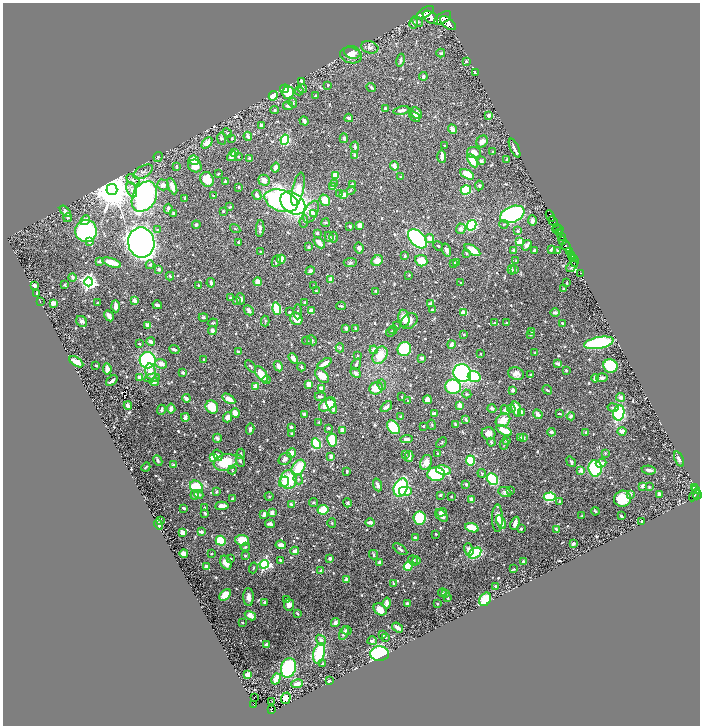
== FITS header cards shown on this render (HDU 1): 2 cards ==
NAXIS1  =                 1395
NAXIS2  =                 1447

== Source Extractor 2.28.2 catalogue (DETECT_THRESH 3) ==
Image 1395 x 1447 px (HDU 1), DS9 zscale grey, zoomed out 1/2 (1 PNG px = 2 x 2 image px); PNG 702 x 728 px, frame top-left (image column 2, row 1446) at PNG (3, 3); each listed source drawn as its Kron ellipse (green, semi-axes under 4 px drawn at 4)
Background 0.773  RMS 0.0092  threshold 0.0276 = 3 sigma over >= 5 px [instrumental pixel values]
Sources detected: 784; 21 cannot appear on this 1/2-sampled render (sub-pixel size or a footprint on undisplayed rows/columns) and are neither listed nor drawn; of the other 763, the 500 brightest by FLUX_AUTO listed and drawn (263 fainter detections omitted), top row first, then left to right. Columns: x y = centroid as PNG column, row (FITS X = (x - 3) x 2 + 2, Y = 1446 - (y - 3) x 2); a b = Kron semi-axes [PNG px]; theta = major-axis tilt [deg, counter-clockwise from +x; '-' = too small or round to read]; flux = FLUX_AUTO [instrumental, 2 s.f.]
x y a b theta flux
425 12 9 4 33 2800
430 17 8 5 -35 2900
443 18 9 5 31 2100
417 21 6 3 -37 2.3
414 23 5 4 - 4.9
448 23 9 5 -38 2300
370 47 9 6 -15 7.9
352 52 8 6 -19 10
441 53 4 3 - 3
351 55 11 8 -14 14
400 60 6 2 77 4.5
466 61 2 2 - 11
475 72 3 2 - 4.5
423 76 4 3 - 6.7
301 81 4 3 - 5.8
328 85 3 2 - 2.1
371 87 5 2 - 3
284 89 4 3 - 51
303 89 4 3 - 2.8
299 91 4 4 - 2.2
288 92 6 5 - 48
273 96 4 4 - 37
315 96 3 2 - 2.9
293 103 5 3 - 2.7
288 106 5 4 - 4.1
385 109 4 2 - 3.4
274 110 4 4 - 2.6
401 110 8 3 12 8.2
416 113 6 5 - 10
489 115 2 2 - 15
414 116 6 3 -41 7.6
349 118 4 3 - 4.2
304 121 5 3 - 6.1
261 125 3 3 - 7
452 129 5 3 - 7.2
227 133 5 3 - 2.8
248 136 4 3 - 9
222 138 6 4 -79 4
232 138 3 2 - 2.6
344 138 5 3 - 7.2
285 140 5 4 - 130
482 141 6 5 - 10
207 143 6 4 46 18
445 145 2 2 - 3.3
355 147 5 3 - 4.3
514 148 10 2 -65 10
235 152 4 2 - 6.2
474 152 7 5 -6 16
492 152 3 3 - 2.5
232 156 5 4 - 13
238 156 4 3 - 1.9
355 156 4 3 - 5.6
442 156 6 3 -88 10
158 157 5 4 - 2.6
250 159 4 3 - 5.2
507 159 3 2 - 3.3
194 160 5 4 - 27
473 161 7 4 -58 37
481 161 4 3 - 3.9
176 166 3 2 - 2.4
195 166 7 6 - 23
394 166 5 4 - 11
276 168 5 3 - 8.8
143 172 10 6 30 8.2
218 174 3 2 - 1.8
467 174 7 4 -28 32
335 175 4 3 - 39
401 177 3 3 - 2.5
207 179 7 6 - 43
133 180 7 4 -35 5.8
264 180 6 5 - 15
225 182 4 2 - 4.2
334 183 4 4 - 2.3
352 184 3 3 - 3.4
163 185 6 5 - 9.1
479 185 5 3 - 2.6
172 186 9 3 -68 19
239 187 2 2 - 3.2
333 187 4 3 - 8.2
298 189 17 5 77 37
112 190 6 5 - 6900
132 190 8 4 -66 8.2
351 190 4 3 - 1.9
466 190 5 4 - 110
340 193 3 3 - 1.9
257 195 5 3 - 9.1
343 195 4 3 - 22
144 196 16 11 60 600
213 196 3 2 - 2.9
185 198 4 2 - 2.6
325 200 6 4 -50 38
281 201 17 10 -19 370
293 203 14 10 -37 560
230 207 3 2 - 2.2
168 209 5 3 - 6.3
65 211 6 3 -47 12
223 211 2 2 - 4.3
311 212 12 6 63 11
174 213 4 3 - 3.4
313 213 4 3 - 2.4
512 214 13 8 23 600
550 216 6 2 -64 530
68 218 4 3 - 2.6
85 220 5 4 - 7.5
532 220 5 3 - 5.4
304 221 6 4 82 4
553 221 5 2 - 420
325 223 4 3 - 2.1
504 224 4 3 - 1.8
196 225 4 3 - 3.6
360 225 4 4 - 14
472 225 5 4 - 170
350 226 3 2 - 4.9
556 227 3 2 - 39
260 228 8 3 86 5.2
235 229 5 2 - 1.8
461 229 5 5 - 6.9
158 230 3 3 - 2.3
558 230 5 2 - 66
86 231 11 10 - 300
518 231 2 2 - 6.9
317 233 3 2 - 3.6
559 233 4 2 - 230
329 237 5 3 - 7
334 237 5 2 - 2
562 237 3 2 - 130
417 239 11 7 -46 260
430 239 5 4 - 14
563 241 4 3 - 270
90 242 2 2 - 11
239 242 4 3 - 2.6
520 242 3 3 - 27
141 243 15 13 -81 2400
319 243 6 3 -45 19
527 245 6 3 58 5.7
438 246 5 3 - 3.2
566 246 6 2 -56 720
309 247 3 2 - 4.2
359 248 5 4 - 8
551 249 4 2 - 2.6
446 250 6 3 -73 7.9
472 250 9 3 -30 32
514 250 4 3 - 5.2
534 251 3 2 - 4.9
558 251 3 2 - 2.9
260 252 2 2 - 1.9
569 252 3 2 - 180
467 253 3 3 - 2
571 255 3 2 - 330
405 256 4 2 - 2.8
573 257 2 2 - 140
281 259 4 3 - 26
99 261 4 3 - 3.3
276 261 6 3 67 5
377 261 6 5 - 15
421 261 6 5 - 29
516 261 4 3 - 1.7
574 261 6 2 -81 100
456 262 3 3 - 2.8
112 263 10 4 -18 28
350 263 7 4 3 4
453 263 4 3 - 3.4
150 265 4 3 - 2.6
572 266 6 3 49 4.5
158 269 4 4 - 3.7
515 269 4 4 - 2.6
512 270 5 3 - 1.8
310 271 5 4 - 6.2
581 273 2 1 - 12
409 275 2 2 - 1.9
170 276 4 3 - 1.7
72 277 4 3 - 3.9
331 280 4 3 - 13
89 282 4 4 - 670
258 282 4 3 - 17
211 283 5 2 - 4.6
460 283 2 2 - 2.6
567 283 3 2 - 2.3
65 285 3 2 - 2.4
198 285 3 2 - 1.9
34 286 3 3 - 10
314 286 3 2 - 2.3
564 289 3 3 - 2.6
316 291 4 2 - 1.9
376 291 3 2 - 3.9
37 293 2 2 - 4.1
230 297 3 3 - 2
241 299 5 4 - 6.3
237 300 3 3 - 2.5
40 301 2 2 - 1.7
135 301 3 3 - 13
305 302 3 3 - 2.6
53 303 4 3 - 12
98 303 3 2 - 2.2
431 304 4 3 - 8.3
157 305 5 2 - 6.5
116 306 6 3 -87 12
341 306 5 2 - 2.7
277 309 6 4 -72 67
249 310 5 3 - 5.5
432 310 2 2 - 3.4
311 311 4 3 - 11
289 312 2 2 - 2.3
298 312 7 3 -89 2.7
555 312 5 3 - 6
464 313 4 3 - 21
109 316 6 3 -61 8.2
203 317 4 3 - 3.1
404 318 8 5 -80 21
296 319 6 5 - 25
82 321 6 5 - 4.9
265 321 5 3 - 2.1
409 321 9 7 45 13
213 323 5 3 - 2.2
495 323 3 3 - 2.6
506 323 3 2 - 1.7
562 323 3 2 - 3.1
148 325 3 3 - 13
396 326 3 3 - 2.7
346 328 3 3 - 6.1
356 328 4 2 - 2.4
393 330 4 3 - 1.9
212 331 4 3 - 7.4
531 331 3 3 - 2.1
391 332 4 3 - 2.6
464 335 4 2 - 1.9
531 335 3 3 - 1.8
312 340 5 4 - 3.5
307 341 5 3 - 1.8
151 342 4 3 - 7.2
599 343 15 5 11 190
139 344 3 2 - 1.8
451 344 4 3 - 7.4
340 348 4 3 - 2.1
174 349 5 3 - 5.7
404 349 7 6 - 160
374 350 4 4 - 8.2
238 352 3 2 - 3.4
535 353 4 3 - 1.9
481 354 2 2 - 2.8
380 355 9 6 60 30
358 356 3 2 - 1.8
293 358 6 3 -48 9.5
422 358 3 2 - 7.4
204 359 2 2 - 1.8
148 360 8 8 - 230
76 362 8 4 -32 21
324 363 8 3 31 17
161 364 6 4 -19 11
356 364 6 3 54 3
558 364 4 3 - 8.1
96 365 3 2 - 1.9
251 366 7 3 -50 2.7
278 366 5 3 - 11
610 366 7 6 - 87
301 367 4 2 - 2
107 369 5 3 - 9.7
566 370 3 2 - 3.3
151 372 8 5 -78 17
183 373 3 2 - 5.8
355 373 6 3 -42 5.3
462 373 9 8 - 450
261 374 9 5 -57 36
516 374 8 6 -15 12
531 375 4 3 - 1.9
322 376 8 5 -48 23
474 376 6 5 - 77
140 377 3 2 - 20
152 378 8 4 11 5.2
595 378 4 3 - 7.4
602 378 6 3 2 4.8
266 380 4 4 - 2.3
112 381 6 2 39 6.7
154 382 4 4 - 8.2
309 384 4 3 - 15
382 385 5 4 - 3
255 386 4 3 - 13
453 387 8 7 - 140
321 388 4 3 - 14
376 388 7 6 - 36
513 390 2 2 - 9.4
547 390 5 2 - 3.1
467 394 5 3 - 2.3
320 396 5 2 - 4.2
402 397 3 2 - 2.2
621 397 4 4 - 8.2
186 398 4 3 - 10
229 399 7 4 -32 19
427 400 4 4 - 8.6
408 401 3 3 - 1.9
327 404 9 5 34 40
128 406 4 3 - 9
332 406 9 4 -71 16
460 406 3 3 - 13
212 407 7 6 - 47
386 407 6 4 42 7.4
492 408 4 3 - 4.9
613 408 5 3 - 5.5
171 409 5 3 - 12
511 409 4 3 - 2.6
516 409 8 4 -71 37
161 410 5 2 - 4.4
505 410 5 4 - 7.4
522 412 4 3 - 8.6
235 413 5 4 - 15
434 413 2 2 - 14
619 413 8 5 78 140
304 414 4 3 - 4.6
538 414 5 3 - 8.8
560 414 3 2 - 2
401 416 3 3 - 4
571 416 4 3 - 4.4
185 417 4 2 - 7.8
228 417 5 4 - 12
466 420 4 2 - 6.1
503 420 8 6 37 29
319 422 3 3 - 1.9
432 425 5 3 - 2.4
456 425 4 2 - 3.5
423 426 2 2 - 5.1
291 427 4 2 - 5.6
393 427 8 5 -51 99
328 428 3 2 - 3.1
250 429 5 3 - 5
504 430 8 3 -25 37
342 431 4 3 - 16
622 431 4 3 - 10
551 432 4 3 - 4.9
585 432 4 2 - 2.4
292 433 4 3 - 3
489 433 7 6 - 11
217 438 4 4 - 3.9
521 438 4 3 - 7.9
523 438 4 3 - 4.3
407 439 6 3 6 5
332 440 6 5 - 64
506 441 3 3 - 4.2
491 442 4 3 - 2.5
441 443 6 3 43 2.1
316 444 5 4 - 110
504 444 5 2 - 2.7
291 453 5 4 - 15
438 453 3 2 - 2
605 453 4 3 - 1.7
241 454 5 3 - 2.4
405 454 4 3 - 2.1
218 455 6 4 -56 7.2
331 456 3 3 - 8.5
409 456 5 3 - 13
214 458 4 4 - 36
285 459 7 5 41 7.4
679 459 8 3 -66 6.1
158 460 5 3 - 3.8
470 460 5 4 - 67
240 461 6 3 -63 3.8
225 462 12 8 17 60
571 462 5 3 - 3.2
426 463 8 5 67 18
601 463 5 3 - 19
174 465 3 2 - 20
146 467 5 2 - 2.2
298 467 8 6 54 61
595 468 8 6 -82 150
232 470 4 3 - 2
443 470 8 4 -12 24
581 470 4 3 - 12
649 470 7 3 -9 9.6
347 471 3 2 - 2.4
482 473 4 2 - 1.9
436 474 9 7 1 180
298 479 5 4 - 3.8
493 479 6 5 - 160
288 480 9 8 - 80
284 482 5 4 - 6.3
466 484 3 2 - 3.4
378 485 6 4 -72 9.9
643 486 3 2 - 8.3
196 487 7 5 -37 75
649 487 3 3 - 2.2
695 487 3 2 - 120
401 488 9 6 68 150
696 490 2 2 - 60
216 491 4 3 - 2.4
405 491 7 5 0 25
510 491 3 3 - 3.1
505 492 7 4 -22 5
199 494 5 3 - 5.1
630 494 3 3 - 7
195 495 5 4 - 4.6
440 495 2 2 - 2.8
659 495 3 2 - 9.1
694 495 7 3 57 270
697 495 4 2 - 220
451 496 2 2 - 1.7
269 497 4 3 - 2
550 497 6 4 5 160
232 498 2 2 - 2
622 499 8 8 - 52
471 500 3 3 - 13
560 501 3 3 - 4.3
313 502 4 4 - 2.5
348 503 5 4 - 2.8
291 504 3 2 - 4.8
222 506 6 3 4 15
204 507 3 3 - 2
184 508 3 2 - 2.9
323 510 5 4 - 62
595 511 4 2 - 2.1
272 512 3 3 - 17
442 512 5 3 - 5.1
205 513 3 2 - 4.4
264 514 4 2 - 9.4
442 515 7 5 -43 9.8
582 516 2 2 - 1.8
621 516 3 2 - 5.1
420 518 6 6 - 73
497 518 14 5 -90 11
160 520 2 2 - 2.3
641 521 2 2 - 3.6
370 522 5 3 - 6.8
501 522 7 4 -64 15
332 523 5 4 - 2
515 523 7 3 69 9.1
159 524 5 4 - 7
270 524 5 3 - 6.4
472 528 7 4 -18 37
521 529 3 2 - 4.2
556 529 3 3 - 3.3
201 532 4 3 - 7.2
182 533 4 3 - 8.7
436 534 2 2 - 1.7
415 538 3 2 - 6.6
242 540 7 5 -6 46
221 541 5 5 - 84
573 544 3 2 - 7.5
281 545 5 3 - 11
245 547 4 4 - 2.7
400 549 8 3 -37 4.1
469 549 6 4 -72 6.7
295 551 4 3 - 13
475 553 7 4 32 140
184 554 4 4 - 13
211 554 3 2 - 1.8
373 555 5 3 - 3.2
245 556 3 3 - 2.1
330 558 3 2 - 6.3
231 559 3 3 - 2.3
280 560 3 2 - 3.2
413 560 5 4 - 5.2
416 560 4 4 - 2.4
226 562 7 5 -62 21
523 562 4 2 - 5.2
380 563 3 3 - 9.1
264 564 4 4 - 290
408 566 4 4 - 52
206 567 4 3 - 11
253 568 5 3 - 2.1
514 569 3 2 - 2.6
321 571 2 2 - 13
346 579 4 3 - 6.2
393 583 4 2 - 2.8
496 586 3 2 - 3.2
442 593 4 3 - 1.8
446 593 3 2 - 2
225 595 7 4 46 26
248 597 9 5 -88 12
448 598 3 2 - 1.9
287 599 4 3 - 2.8
485 599 7 5 55 54
265 602 3 3 - 3.9
387 603 5 3 - 12
407 603 4 3 - 3.8
437 604 2 2 - 1.9
289 605 6 5 - 11
380 609 7 5 -42 20
297 613 4 3 - 2.3
250 616 6 4 -30 16
242 622 3 2 - 1.8
335 623 4 4 - 7.2
398 628 6 2 -34 20
347 630 5 2 - 3.4
344 633 7 4 69 6.5
383 635 4 3 - 3
385 637 4 3 - 2.4
321 640 6 4 -58 4.8
372 641 4 3 - 5
267 644 3 3 - 5.9
319 653 10 5 76 110
380 654 9 7 -3 340
322 664 3 3 - 2.2
288 668 10 7 72 240
248 675 3 3 - 46
276 679 6 3 61 22
329 681 3 2 - 3.3
297 684 6 3 11 14
254 697 2 1 - 2.1
286 698 6 4 72 36
272 702 3 1 - 6.1
254 704 4 3 - 130
271 710 4 3 - 99
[263 fainter detections neither listed nor drawn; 21 sub-pixel or undisplayed-footprint detections neither listed nor drawn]